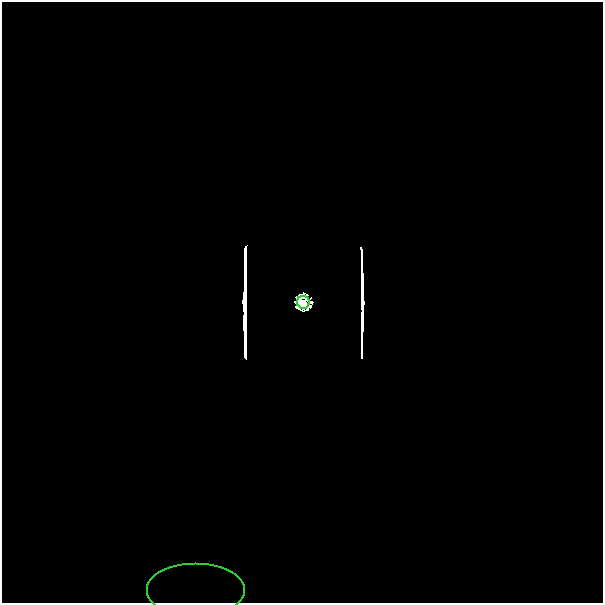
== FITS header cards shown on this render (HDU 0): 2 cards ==
NAXIS1  =                  601
NAXIS2  =                  601

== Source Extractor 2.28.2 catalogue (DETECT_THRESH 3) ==
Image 601 x 601 px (HDU 0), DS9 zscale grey, 1 PNG px = 1 image px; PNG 605 x 605 px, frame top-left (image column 1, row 601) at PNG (2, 2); each listed source drawn as its Kron ellipse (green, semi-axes under 4 px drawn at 4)
Background 0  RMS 2.4e-33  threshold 7.23e-33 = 3 sigma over >= 5 px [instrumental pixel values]
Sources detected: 8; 6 with non-positive FLUX_AUTO (blend fragments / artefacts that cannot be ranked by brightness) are neither listed nor drawn; the other 2 listed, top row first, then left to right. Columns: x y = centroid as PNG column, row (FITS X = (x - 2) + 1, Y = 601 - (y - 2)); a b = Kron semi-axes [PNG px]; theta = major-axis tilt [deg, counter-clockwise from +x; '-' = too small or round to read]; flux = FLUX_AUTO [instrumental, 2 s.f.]
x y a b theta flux
303 302 6 6 - 9.8e+01
196 591 49 27 0 4.2e-12
At the frame edge (FLAGS 8, measured only in part): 1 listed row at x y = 196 591
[6 non-positive-flux detections neither listed nor drawn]